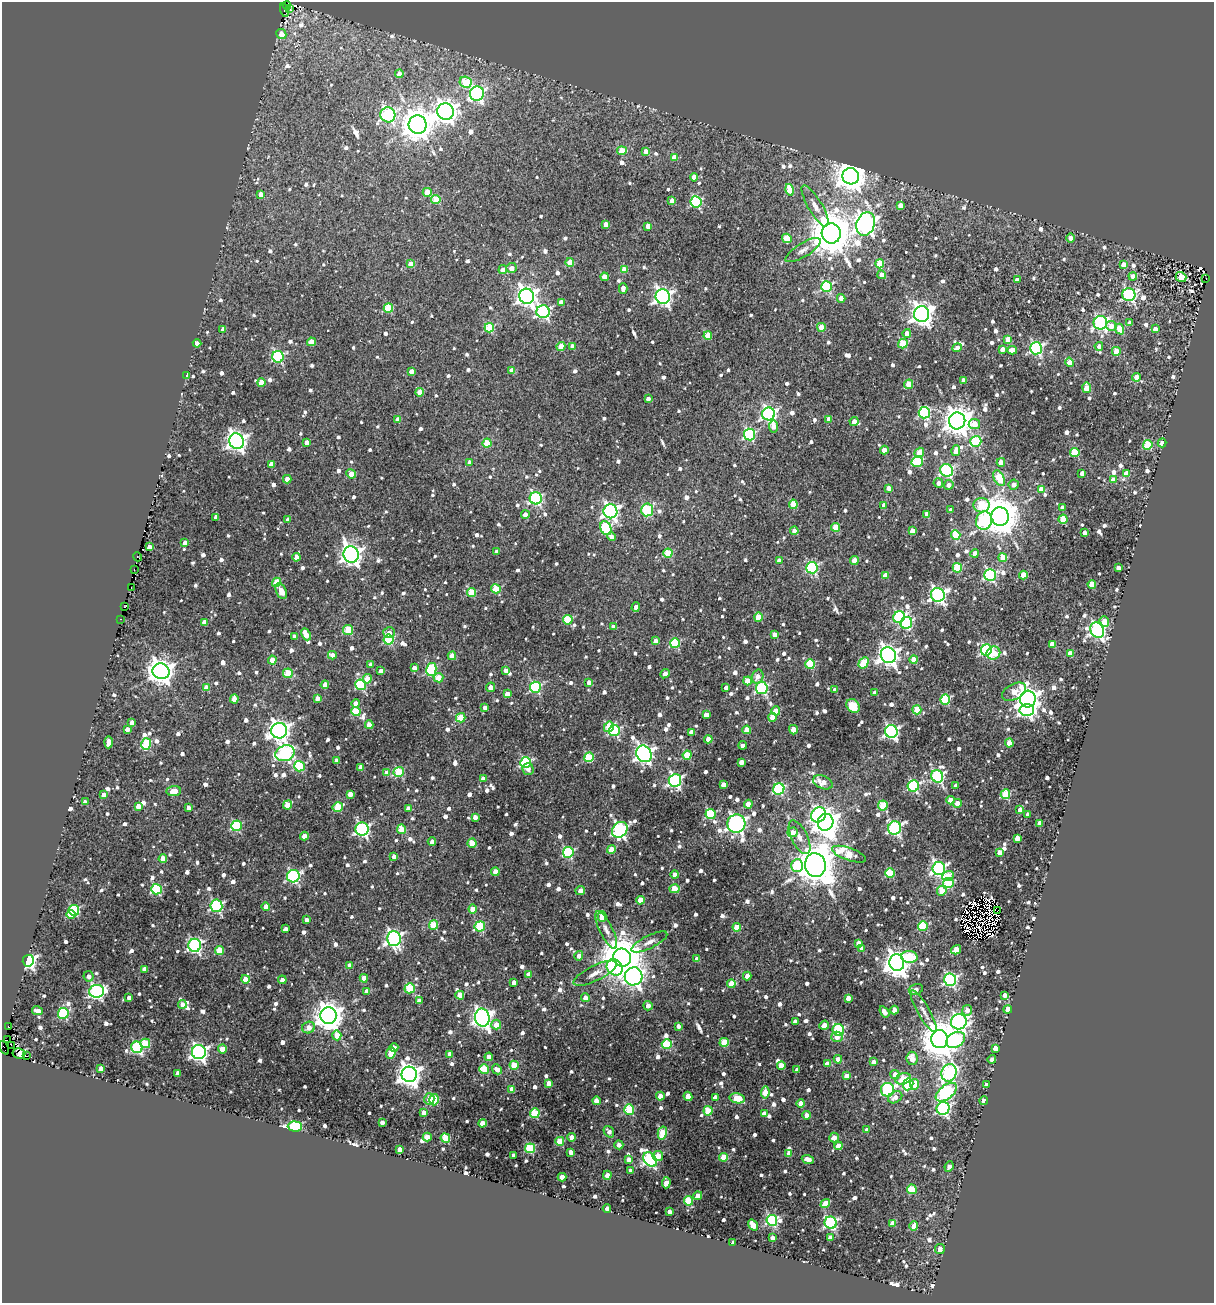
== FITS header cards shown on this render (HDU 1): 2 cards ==
NAXIS1  =                 1212
NAXIS2  =                 1301

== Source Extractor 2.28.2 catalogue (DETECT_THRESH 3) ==
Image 1212 x 1301 px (HDU 1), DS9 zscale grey, 1 PNG px = 1 image px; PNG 1216 x 1305 px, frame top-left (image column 1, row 1301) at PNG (2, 2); each listed source drawn as its Kron ellipse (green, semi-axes under 4 px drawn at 4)
Background 0.114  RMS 0.017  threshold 0.0524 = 3 sigma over >= 5 px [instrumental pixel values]
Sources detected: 1297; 12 with non-positive FLUX_AUTO (blend fragments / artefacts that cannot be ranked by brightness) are neither listed nor drawn; of the other 1285, the 500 brightest by FLUX_AUTO listed and drawn (785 fainter detections omitted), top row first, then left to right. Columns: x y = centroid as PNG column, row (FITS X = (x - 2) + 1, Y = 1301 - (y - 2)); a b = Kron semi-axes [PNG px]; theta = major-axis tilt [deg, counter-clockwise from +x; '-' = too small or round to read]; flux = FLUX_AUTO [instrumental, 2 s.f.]
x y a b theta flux
287 5 4 3 - 90
290 9 3 3 - 14
284 10 7 4 -74 11
281 34 5 5 - 12
399 74 4 4 - 12
465 82 6 5 - 47
477 94 7 7 - 260
446 112 8 8 - 960
388 115 7 7 - 230
418 125 9 9 - 2300
622 151 5 4 - 32
646 151 4 4 - 10
674 157 4 4 - 17
851 176 8 8 - 2100
694 177 4 4 - 15
790 190 6 4 -76 33
427 192 4 4 - 26
261 194 4 4 - 12
436 200 4 4 - 37
672 201 4 4 - 11
696 202 5 5 - 140
900 205 4 4 - 10
815 206 23 7 -59 12
606 224 4 4 - 11
866 224 12 9 70 840
648 226 4 4 - 14
831 233 10 9 - 5200
787 238 5 4 - 26
1070 238 4 4 - 7
803 250 20 7 31 8.9
570 263 4 4 - 29
411 264 4 4 - 21
880 264 4 4 - 45
1123 265 4 4 - 17
511 268 5 5 - 8.6
503 270 4 4 - 12
624 270 4 4 - 26
882 275 4 4 - 14
1133 276 4 4 - 14
604 277 4 4 - 12
1181 277 5 5 - 17
1206 279 2 2 - 8.4
1017 280 4 4 - 10
826 286 5 5 - 130
623 289 5 4 - 8.1
1129 295 6 6 - 210
527 296 7 7 - 700
663 297 7 7 - 500
841 298 4 4 - 13
561 302 4 4 - 7.7
388 308 5 4 - 53
543 312 6 6 - 240
922 314 8 7 - 880
1100 323 7 6 - 240
1129 323 4 4 - 7.8
1111 326 5 5 - 11
821 327 4 4 - 23
489 328 4 4 - 64
223 329 4 4 - 6.8
1120 329 5 4 - 35
1155 329 4 4 - 8.6
907 333 4 4 - 11
708 336 4 4 - 32
1008 339 4 4 - 20
311 342 4 4 - 23
197 343 4 4 - 8.8
903 344 5 4 - 52
561 346 4 4 - 31
572 346 4 4 - 6.8
1099 346 4 4 - 6.6
957 348 5 4 - 8.6
1036 348 6 6 - 210
1002 349 4 4 - 9.3
1012 350 5 4 - 14
1116 351 4 4 - 26
278 357 6 5 - 140
1070 362 5 4 - 23
512 370 4 4 - 18
411 371 4 4 - 11
187 375 4 3 - 11
1136 377 4 4 - 19
963 380 4 4 - 12
261 382 4 4 - 19
909 384 5 4 - 32
1087 388 5 4 - 23
420 392 4 4 - 19
648 399 4 4 - 6.4
924 413 6 5 - 150
769 414 6 6 - 330
829 419 4 4 - 15
398 420 4 4 - 15
854 421 4 4 - 11
957 421 8 8 - 1600
974 424 5 5 - 25
773 426 6 4 -84 14
749 434 6 5 - 150
237 441 8 7 - 630
976 441 5 5 - 86
306 442 4 4 - 7.9
487 443 4 4 - 39
1162 443 4 4 - 10
1148 445 5 4 - 65
884 450 4 4 - 15
956 451 5 4 - 15
1075 452 4 4 - 51
919 453 5 4 - 21
470 462 4 4 - 7.5
917 462 6 5 - 85
1001 462 4 4 - 13
271 464 4 4 - 13
947 470 6 6 - 180
1082 473 4 4 - 8.2
351 474 5 4 - 20
1126 474 4 4 - 21
999 478 8 5 -63 56
287 479 4 4 - 14
1113 480 4 4 - 12
938 483 5 4 - 7.4
949 485 5 5 - 7.1
1014 485 5 5 - 8.6
889 488 4 4 - 11
1041 489 4 4 - 12
536 498 6 6 - 180
793 504 4 4 - 41
884 505 4 4 - 7
981 505 8 7 - 54
1062 507 4 4 - 7.7
647 510 6 6 - 90
951 510 4 4 - 8.1
610 511 7 7 - 400
927 514 4 4 - 14
525 515 4 4 - 9.8
216 517 4 4 - 9.6
1000 517 9 8 - 3300
1063 519 4 4 - 46
288 520 4 4 - 6.9
984 521 9 8 - 86
835 527 4 4 - 34
606 528 7 5 -66 110
794 531 4 4 - 9.5
912 531 4 4 - 13
1084 533 4 4 - 7.2
956 535 5 4 - 57
611 537 4 4 - 6.9
185 543 4 4 - 12
149 547 4 4 - 13
496 551 4 4 - 8
668 553 4 4 - 44
975 553 4 4 - 13
351 554 8 7 - 820
138 557 5 3 - 17
296 557 4 4 - 9.7
1003 558 4 4 - 30
779 560 4 4 - 7.1
854 561 4 4 - 20
812 568 5 5 - 160
957 568 5 4 - 59
1118 568 4 4 - 12
134 569 3 2 - 9.7
885 575 4 4 - 17
990 575 6 6 - 170
1023 575 4 4 - 31
276 582 4 4 - 38
1092 584 4 4 - 28
131 587 4 2 - 49
496 589 5 4 - 41
281 591 8 5 -66 13
472 592 4 4 - 41
938 595 7 7 - 380
125 607 3 3 - 6.6
636 607 4 4 - 11
758 617 4 4 - 30
899 617 6 5 - 140
121 619 3 3 - 9
568 620 5 4 - 62
1104 621 5 4 - 25
204 622 4 4 - 11
906 623 6 5 - 140
613 627 4 4 - 8.5
348 630 5 5 - 47
1097 630 8 6 -60 290
389 632 6 5 - 10
306 634 6 4 -65 20
774 634 4 4 - 12
294 636 4 4 - 7.1
389 640 5 5 - 90
655 641 4 4 - 7.6
675 643 5 5 - 86
1052 644 4 4 - 16
986 650 5 5 - 170
993 653 7 6 - 32
1070 654 4 4 - 22
332 655 4 4 - 7.4
888 655 8 7 - 800
452 656 4 4 - 19
272 660 4 4 - 24
914 660 4 4 - 23
864 663 6 4 59 52
371 664 4 4 - 6.7
810 664 5 5 - 57
414 668 4 4 - 9.2
431 670 6 5 - 110
506 670 4 4 - 8.2
161 671 8 8 - 1200
381 671 4 4 - 9.2
288 673 5 4 - 39
665 674 5 4 - 12
758 676 7 5 72 9.1
438 678 5 4 - 21
367 679 4 4 - 27
747 681 4 4 - 21
589 682 4 4 - 11
325 685 4 4 - 19
361 685 5 5 - 100
206 687 4 4 - 16
491 687 5 4 - 13
535 687 5 5 - 130
726 687 4 4 - 7.3
762 688 6 6 - 170
835 690 4 4 - 13
875 692 4 4 - 11
1014 692 13 8 28 27
507 694 4 4 - 16
317 698 4 4 - 7.5
234 699 4 4 - 17
945 699 5 5 - 81
1028 699 8 7 - 1100
356 703 4 4 - 10
853 706 7 6 - 71
485 707 4 4 - 6.6
917 710 4 4 - 42
1027 710 7 6 - 300
776 711 4 4 - 27
356 712 4 4 - 47
706 715 4 4 - 13
772 717 4 4 - 16
461 718 5 5 - 43
132 722 4 4 - 10
369 725 4 4 - 24
609 727 5 4 - 33
127 729 4 4 - 9.3
747 730 4 4 - 27
793 730 5 4 - 20
279 731 8 8 - 720
614 731 5 5 - 140
891 731 6 6 - 280
691 732 4 4 - 12
708 739 4 4 - 22
108 742 6 4 88 16
1009 743 4 4 - 29
146 744 6 5 - 78
743 745 4 4 - 7.6
285 753 10 7 23 290
644 754 9 7 -57 560
687 755 4 4 - 54
589 757 5 4 - 65
336 760 4 4 - 7.6
741 762 4 4 - 12
525 763 6 5 - 130
299 766 5 5 - 83
361 767 4 4 - 12
528 769 6 5 - 6.4
399 772 5 5 - 63
386 773 4 4 - 15
937 776 6 6 - 190
483 778 4 4 - 6.5
675 780 6 6 - 260
823 782 10 6 -24 15
723 785 4 4 - 14
913 786 6 5 - 160
956 786 4 4 - 7.3
779 789 6 5 - 120
174 791 7 5 7 18
103 794 4 4 - 6.9
350 794 4 4 - 12
1005 794 5 4 - 66
950 800 4 4 - 25
85 802 4 4 - 8.1
957 803 4 4 - 9.7
748 804 4 4 - 19
287 805 5 4 - 35
138 806 4 4 - 12
883 806 5 5 - 44
338 807 5 4 - 51
188 808 4 3 - 7.1
408 808 4 4 - 6.7
1020 810 4 4 - 14
710 814 5 5 - 100
819 815 8 7 - 270
1028 815 4 4 - 8
475 817 4 4 - 9
826 822 8 8 - 1600
1040 823 4 4 - 13
736 824 9 9 - 500
236 826 5 5 - 99
895 828 7 6 - 250
362 829 6 6 - 270
402 829 5 4 - 30
620 830 8 7 - 280
793 832 5 5 - 14
304 836 4 4 - 14
799 837 18 8 -64 12
1017 838 4 4 - 16
432 841 4 4 - 7.5
472 843 4 4 - 40
611 849 4 4 - 26
568 852 5 5 - 110
999 852 4 4 - 13
849 854 18 6 -19 56
394 856 4 4 - 8.3
163 859 4 4 - 21
815 865 12 10 -80 4600
797 866 6 6 - 60
939 868 6 6 - 330
495 872 4 4 - 12
890 873 5 4 - 57
675 875 4 4 - 9.8
293 876 6 6 - 190
948 876 6 4 21 29
948 883 5 5 - 65
156 889 5 5 - 87
674 889 5 4 - 31
580 890 5 4 - 8.5
942 891 5 4 - 31
640 900 4 4 - 26
216 906 6 6 - 180
266 907 4 4 - 12
473 909 4 4 - 19
74 910 5 5 - 93
998 910 3 2 - 25
71 914 5 4 - 21
602 916 5 4 - 32
306 920 4 4 - 6.8
433 925 5 4 - 46
480 926 5 5 - 84
923 926 5 5 - 63
737 927 4 4 - 22
286 929 4 4 - 7.5
606 930 21 6 -64 10
394 938 7 7 - 380
649 942 20 6 26 9
859 943 4 4 - 9
195 945 6 6 - 250
862 948 4 4 - 11
956 950 5 4 - 37
219 951 4 4 - 27
579 956 4 4 - 10
909 957 8 6 -3 55
622 958 9 9 - 5700
697 959 4 4 - 11
28 961 6 5 - 310
897 963 8 7 - 1300
349 965 4 4 - 9.2
615 967 9 7 -48 180
144 969 4 4 - 9.6
595 973 24 7 26 12
529 974 4 4 - 10
88 976 5 5 - 7.1
634 976 9 9 - 460
747 976 4 4 - 9.6
364 978 4 4 - 20
245 979 4 4 - 19
282 980 4 4 - 7
950 980 6 6 - 230
514 982 4 4 - 10
731 984 4 4 - 20
410 988 5 5 - 70
916 989 7 5 17 7.3
96 991 7 6 - 280
367 991 4 4 - 8.8
460 995 4 4 - 21
1005 995 4 4 - 8.8
129 997 4 4 - 7.1
585 998 4 4 - 8.8
848 998 4 4 - 9.4
419 1001 4 4 - 7.8
182 1004 4 4 - 7.9
648 1006 4 4 - 8.4
1008 1009 4 4 - 24
894 1010 4 4 - 13
967 1010 5 5 - 8.7
38 1011 6 4 -12 7
924 1011 24 6 -60 8.8
884 1012 6 4 -55 10
63 1013 5 5 - 97
329 1016 8 8 - 1700
482 1018 9 7 -82 640
795 1021 4 4 - 9.1
959 1022 8 7 - 400
496 1025 5 5 - 16
824 1025 5 4 - 11
678 1026 4 4 - 6.5
8 1027 3 3 - 200
309 1028 6 5 - 12
838 1030 6 5 - 130
337 1035 5 4 - 24
837 1037 6 5 - 9.5
940 1039 9 8 - 4000
7 1040 2 2 - 16
956 1040 10 7 31 100
724 1042 4 4 - 44
145 1043 5 5 - 42
667 1044 5 5 - 69
11 1045 3 2 - 28
137 1047 6 5 - 150
394 1047 4 4 - 7.6
4 1048 7 3 -65 76
995 1048 4 4 - 16
222 1049 4 4 - 20
199 1052 7 7 - 460
391 1053 6 4 69 24
19 1054 6 5 - 330
450 1054 4 4 - 13
27 1056 3 2 - 34
489 1057 4 4 - 11
912 1058 7 5 -83 17
838 1059 4 4 - 8.6
992 1059 4 4 - 7.5
874 1062 4 4 - 13
827 1064 4 4 - 14
514 1065 4 4 - 47
781 1065 4 4 - 17
101 1068 4 4 - 11
484 1069 5 4 - 38
497 1069 5 4 - 9.4
797 1070 4 4 - 7.7
178 1073 4 4 - 6.6
949 1073 9 7 71 270
409 1074 8 7 - 960
895 1074 4 4 - 16
847 1076 4 4 - 15
903 1079 8 5 15 32
549 1083 4 4 - 18
908 1084 6 5 - 80
915 1084 5 4 - 30
986 1085 4 4 - 10
512 1089 4 4 - 14
887 1090 7 6 - 170
946 1092 12 7 38 190
765 1093 6 4 82 28
660 1096 4 4 - 17
688 1096 4 4 - 23
715 1097 4 4 - 11
895 1097 7 5 32 8.3
737 1098 8 5 -11 48
429 1099 6 5 - 11
434 1100 6 4 74 67
984 1100 4 4 - 18
596 1101 4 4 - 10
801 1104 4 4 - 20
943 1108 6 6 - 210
629 1109 5 5 - 62
708 1111 4 4 - 47
424 1112 4 4 - 11
535 1113 5 4 - 79
764 1113 4 4 - 11
806 1115 4 4 - 11
382 1122 4 4 - 7
482 1123 4 4 - 17
295 1126 7 5 -2 130
867 1130 4 4 - 8.2
609 1132 6 4 -54 6.7
662 1133 6 4 77 49
427 1137 4 4 - 34
572 1137 4 4 - 12
445 1138 4 4 - 55
834 1138 5 5 - 9.5
560 1141 4 4 - 36
619 1145 4 4 - 7.6
838 1146 4 4 - 20
530 1148 5 5 - 75
400 1149 4 4 - 11
571 1152 4 4 - 7.5
789 1154 4 4 - 13
514 1155 4 3 - 7.6
658 1156 5 5 - 15
724 1157 4 4 - 27
629 1159 4 4 - 10
650 1159 8 6 -53 280
808 1159 6 4 -20 14
949 1166 5 4 - 7.1
631 1171 4 4 - 9.6
607 1175 4 4 - 8.8
562 1177 4 4 - 13
666 1183 6 4 87 13
912 1189 5 4 - 38
698 1196 4 4 - 12
688 1201 4 4 - 58
825 1204 5 4 - 24
607 1209 4 4 - 8.1
669 1211 4 4 - 6.8
772 1220 5 5 - 150
831 1223 6 6 - 200
892 1223 4 4 - 19
753 1225 6 4 -55 23
914 1226 5 4 - 20
772 1237 4 4 - 7.5
830 1238 4 4 - 7.4
733 1242 4 3 - 11
940 1249 5 5 - 12
At the frame edge (FLAGS 8, measured only in part): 1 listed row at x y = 4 1048
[785 fainter detections neither listed nor drawn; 12 non-positive-flux detections neither listed nor drawn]